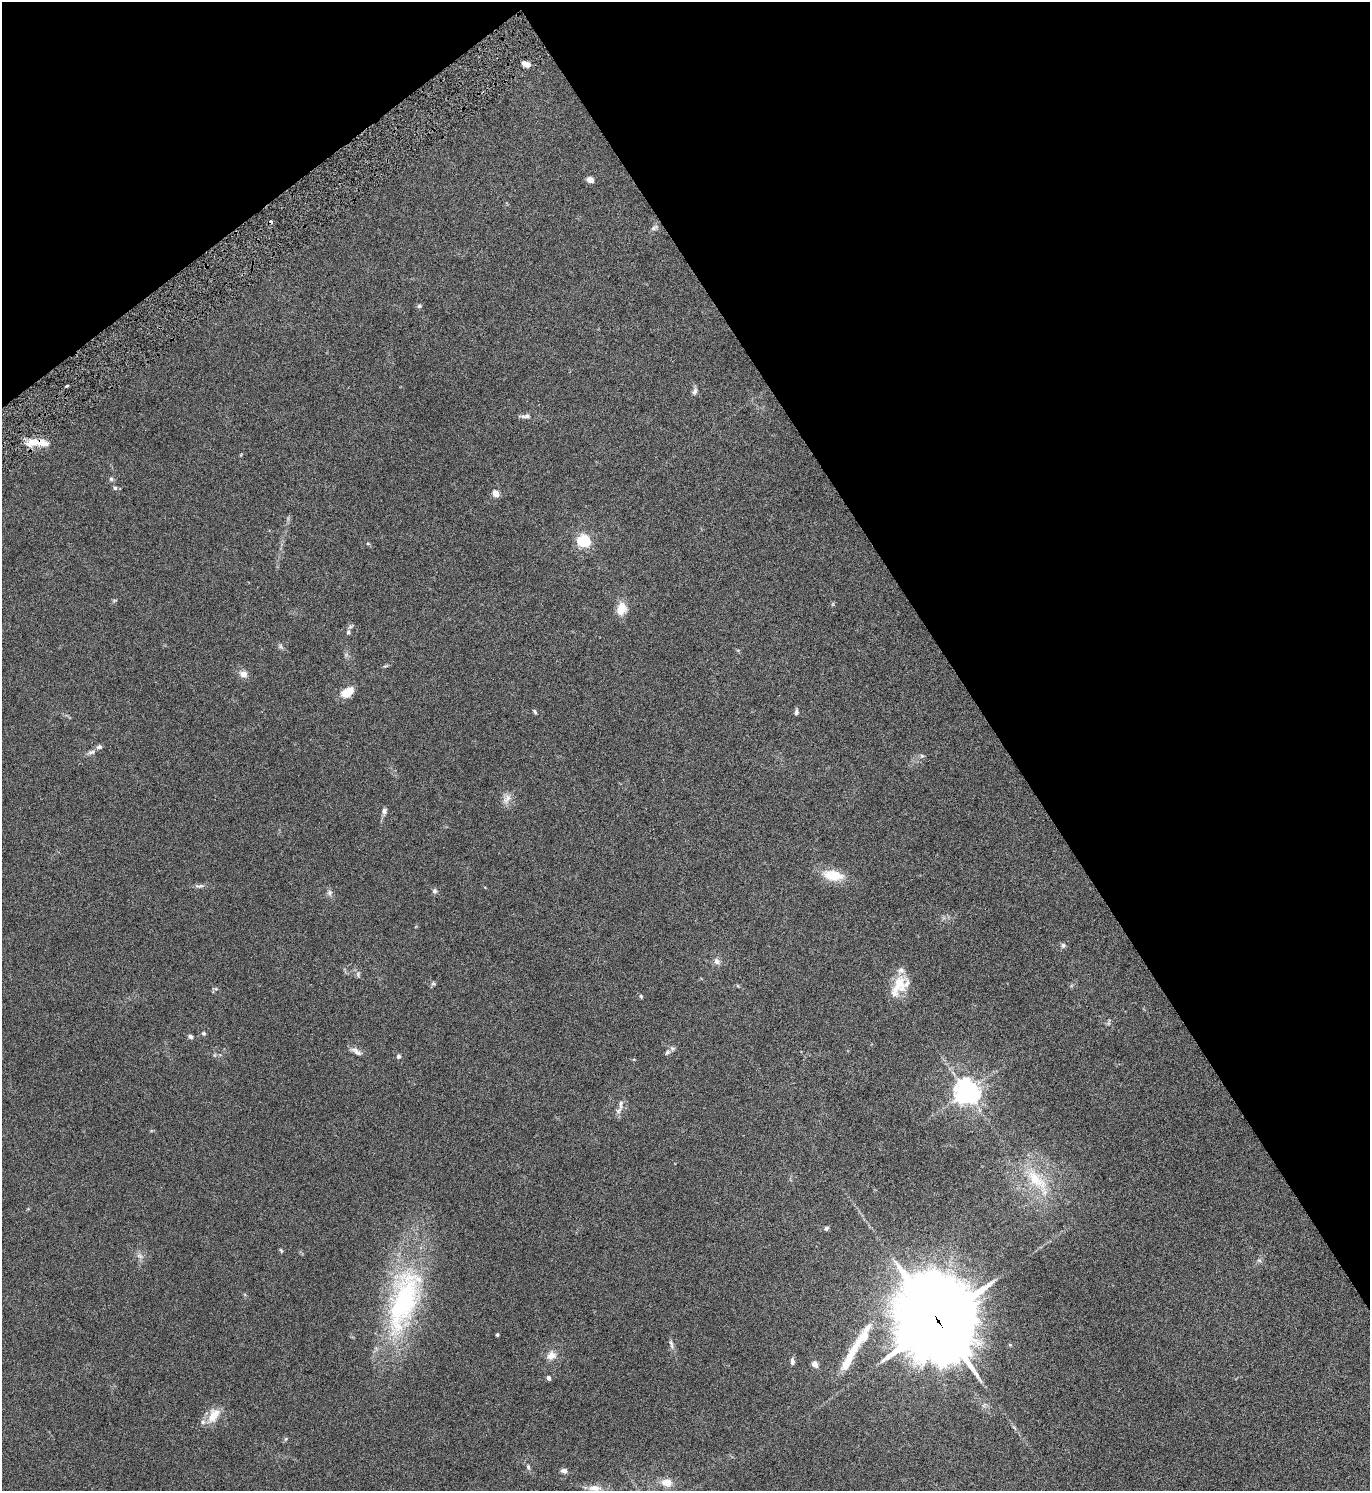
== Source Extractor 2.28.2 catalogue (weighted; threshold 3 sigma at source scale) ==
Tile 3 of 4 x 4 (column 3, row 1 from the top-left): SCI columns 2904-4271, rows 4471-5959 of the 5945 x 5961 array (HDU 1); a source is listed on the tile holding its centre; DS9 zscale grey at full resolution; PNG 1372 x 1493 px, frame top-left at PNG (2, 2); no overlay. Shown black and unused: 33% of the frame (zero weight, under 3 of 6 exposures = <1% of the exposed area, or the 3 px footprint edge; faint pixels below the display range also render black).
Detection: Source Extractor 2.28.2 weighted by HDU 2 'WHT'; one run over the whole footprint, this tile lists its part. Background 0.0303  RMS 0.0036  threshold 0.0148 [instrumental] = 3 sigma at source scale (4.09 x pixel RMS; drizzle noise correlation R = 1.36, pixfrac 0.8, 0.05/0.05 arcsec/px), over >= 5 px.
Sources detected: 67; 1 cosmic-ray / hot-pixel residue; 1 long thin detection or spike segment (spike, bleed or trail) — not listed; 4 inside a brighter listed object's ellipse — not listed separately; the other 61 listed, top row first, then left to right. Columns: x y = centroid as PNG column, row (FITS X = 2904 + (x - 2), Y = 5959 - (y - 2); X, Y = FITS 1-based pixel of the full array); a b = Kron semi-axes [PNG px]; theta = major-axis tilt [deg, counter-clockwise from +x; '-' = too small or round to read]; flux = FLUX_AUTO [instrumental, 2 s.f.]
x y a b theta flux
526 64 7 4 -17 2.6
590 180 5 4 - 4.1
654 228 11 6 29 0.92
419 306 6 5 - 0.56
66 386 3 3 - 0.59
695 391 9 6 62 1
525 416 17 5 -1 1.4
33 442 19 10 2 4.7
111 479 6 5 - 0.61
115 488 5 5 - 0.58
496 493 5 4 - 4.6
584 541 6 5 - 51
368 544 6 4 -2 0.31
621 609 17 12 80 4.1
348 632 7 5 -78 0.71
280 646 7 4 -89 0.61
385 666 8 3 4 0.41
243 674 10 9 - 2
347 693 13 8 33 5.4
535 711 7 4 -50 0.46
796 712 7 5 81 0.79
91 752 11 6 12 1.1
922 756 6 5 - 0.56
507 799 16 9 57 2.2
384 811 9 6 83 1.1
833 875 24 12 -11 7.9
199 886 14 5 5 1
435 891 7 6 - 0.77
330 893 7 7 - 0.97
1063 945 7 6 - 0.73
717 961 9 8 - 1.3
358 974 10 5 -81 0.77
901 983 23 22 - 8.1
433 984 6 4 18 0.52
641 996 5 4 - 0.38
204 1033 5 5 - 0.51
190 1037 7 5 -32 0.72
356 1051 17 6 -33 1.6
667 1052 9 5 52 0.99
398 1056 6 5 - 0.69
967 1091 8 7 - 360
621 1104 16 6 88 1.7
1036 1180 42 17 -44 14
826 1228 7 5 17 0.73
281 1250 6 4 -64 0.39
140 1256 10 5 -26 1.1
1259 1260 6 4 -19 0.52
403 1301 96 36 73 61
938 1321 32 27 -68 2900
497 1335 3 3 - 0.52
864 1336 17 12 69 4.4
671 1344 16 4 -75 1.1
551 1355 11 10 - 2.7
792 1361 10 5 -84 0.99
815 1364 4 4 - 4.2
548 1378 4 4 - 1.4
214 1415 24 13 58 4.9
528 1467 8 5 -74 0.71
564 1471 7 5 -9 1.3
666 1482 15 11 -13 3.5
595 1488 17 8 -3 2.8
Overlapping masked pixels (flux is a lower limit): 2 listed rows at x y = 33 442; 938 1321